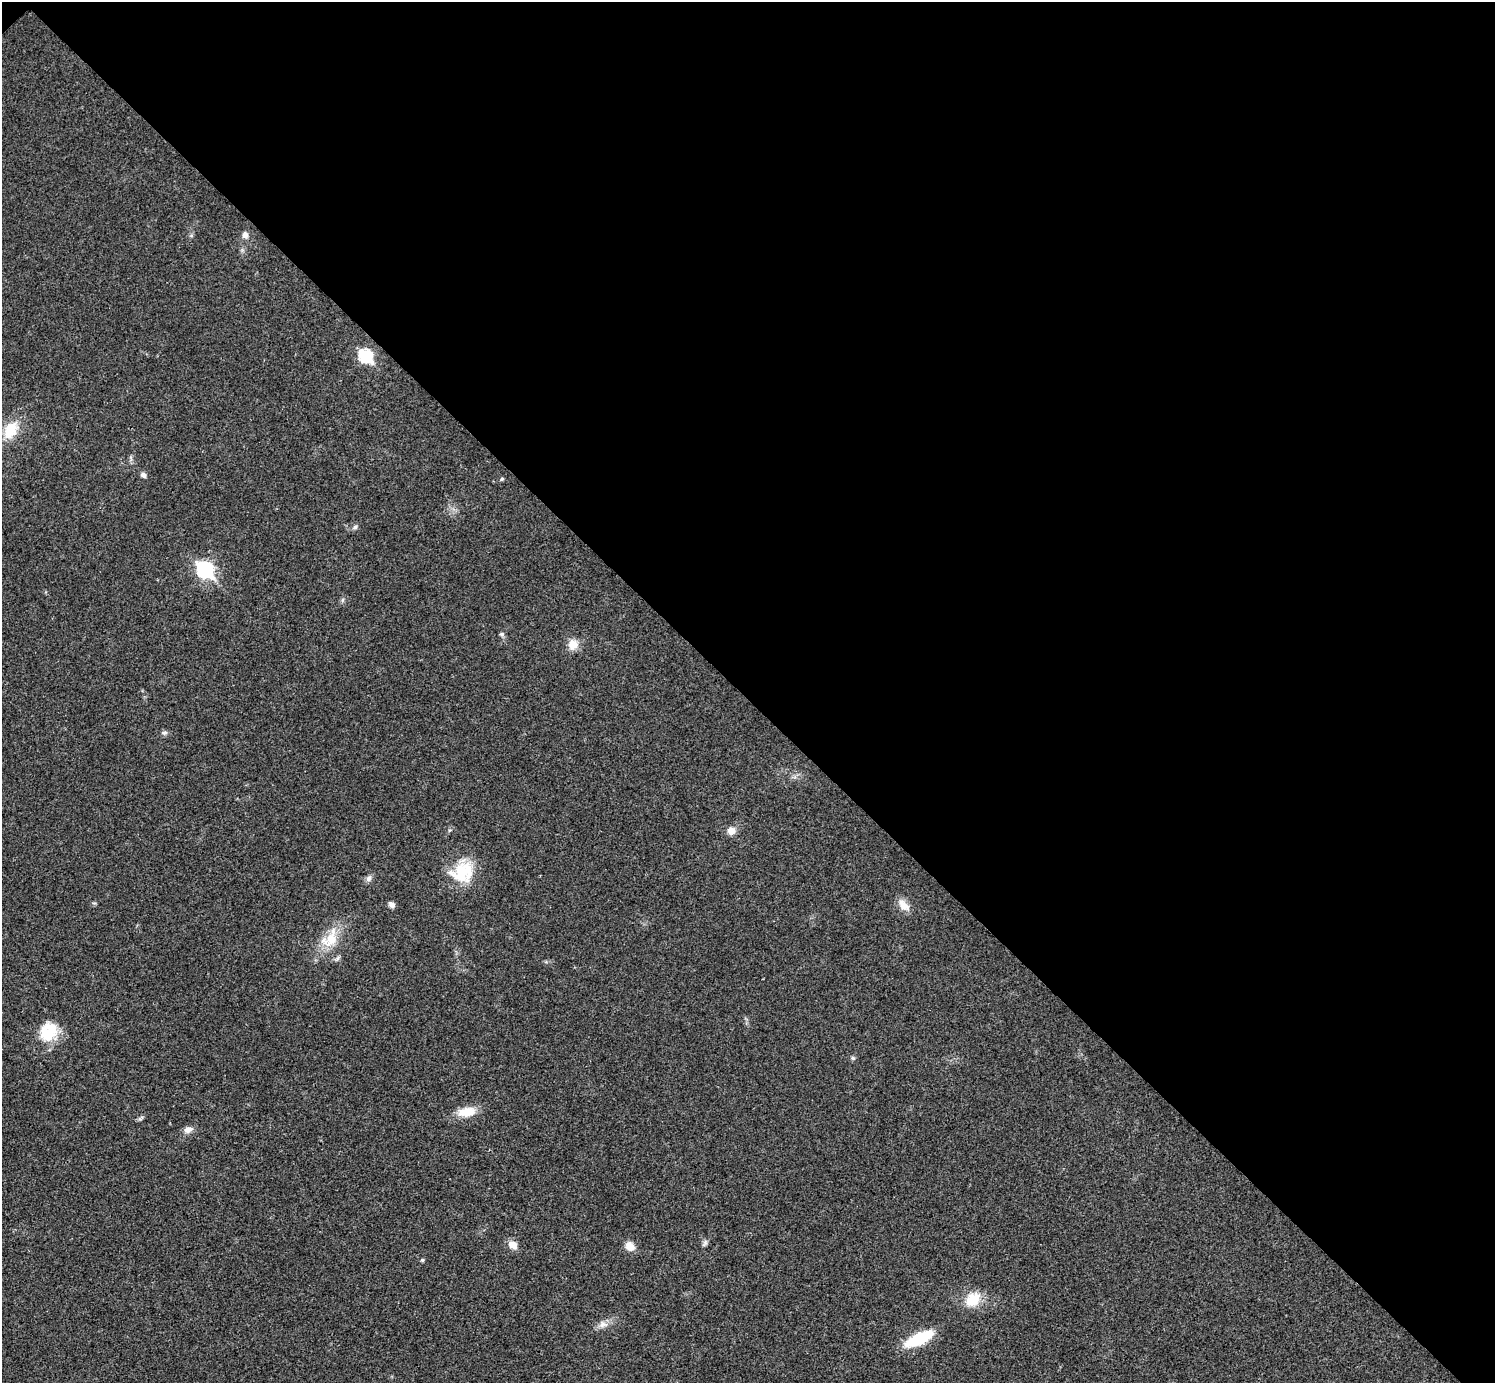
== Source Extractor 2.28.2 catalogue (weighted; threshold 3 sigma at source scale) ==
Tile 3 of 4 x 4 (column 3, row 1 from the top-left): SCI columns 2994-4486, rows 4444-5824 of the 5983 x 5983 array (HDU 1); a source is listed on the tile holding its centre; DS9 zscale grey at full resolution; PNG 1497 x 1385 px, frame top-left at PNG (2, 2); no overlay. Shown black and unused: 51% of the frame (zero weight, under 3 of 4 exposures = <1% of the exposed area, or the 3 px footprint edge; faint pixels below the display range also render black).
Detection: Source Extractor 2.28.2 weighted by HDU 2 'WHT'; one run over the whole footprint, this tile lists its part. Background 0.0195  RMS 0.004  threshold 0.0179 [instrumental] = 3 sigma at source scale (4.5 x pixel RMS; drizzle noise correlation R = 1.50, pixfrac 1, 0.05/0.05 arcsec/px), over >= 5 px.
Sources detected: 28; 1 inside a brighter listed object's ellipse — not listed separately; the other 27 listed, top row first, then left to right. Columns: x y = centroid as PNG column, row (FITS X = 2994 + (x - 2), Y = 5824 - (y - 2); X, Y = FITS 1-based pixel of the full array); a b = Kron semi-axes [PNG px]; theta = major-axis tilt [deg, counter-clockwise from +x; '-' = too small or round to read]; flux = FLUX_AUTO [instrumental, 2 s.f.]
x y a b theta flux
245 235 8 7 - 1.8
365 356 7 6 - 46
10 430 27 17 61 10
143 475 7 6 - 1.2
502 479 4 4 - 0.62
355 527 6 6 - 0.8
205 570 8 7 - 92
502 634 7 6 - 0.77
573 645 14 12 64 4.2
164 732 8 6 16 0.95
731 831 8 7 - 3.5
461 872 28 25 45 16
369 878 9 6 58 1.4
391 905 8 6 -45 1.5
903 905 17 9 -45 4
331 939 32 15 72 11
51 1029 25 18 5 11
853 1058 6 5 - 0.66
467 1112 22 11 8 7.5
188 1129 12 8 20 2.4
705 1243 8 6 70 0.97
513 1245 12 9 -32 3.2
630 1246 12 9 -44 3.7
422 1260 5 4 - 0.48
973 1299 19 15 43 9.2
603 1324 14 8 8 2.5
919 1339 28 9 26 22